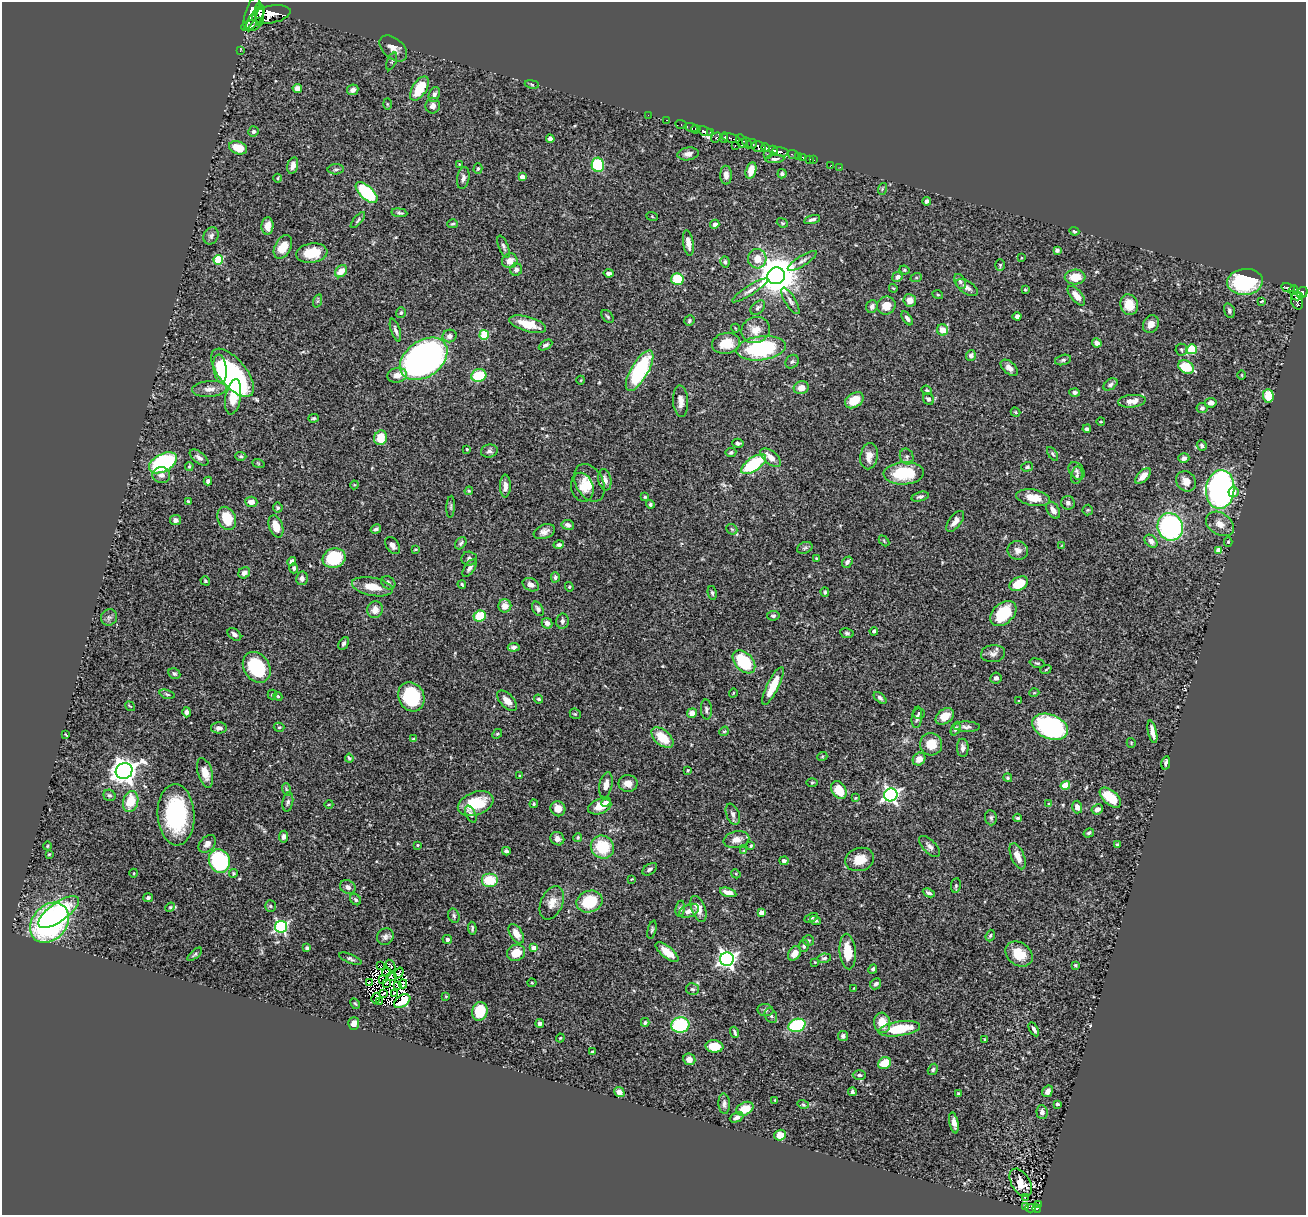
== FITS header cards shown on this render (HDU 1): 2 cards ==
NAXIS1  =                 1304
NAXIS2  =                 1213

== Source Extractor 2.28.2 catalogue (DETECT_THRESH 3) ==
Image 1304 x 1213 px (HDU 1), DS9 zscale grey, 1 PNG px = 1 image px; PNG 1308 x 1217 px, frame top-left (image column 1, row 1213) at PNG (2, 2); each listed source drawn as its Kron ellipse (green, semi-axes under 4 px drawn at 4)
Background 0.819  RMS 0.023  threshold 0.0701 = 3 sigma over >= 5 px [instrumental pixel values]
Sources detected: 469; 5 with non-positive FLUX_AUTO (blend fragments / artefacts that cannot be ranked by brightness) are neither listed nor drawn; the other 464 listed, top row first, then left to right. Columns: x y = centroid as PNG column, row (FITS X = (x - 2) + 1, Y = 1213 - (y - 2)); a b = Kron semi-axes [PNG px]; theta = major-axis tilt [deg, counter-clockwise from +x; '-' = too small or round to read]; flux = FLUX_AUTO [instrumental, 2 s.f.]
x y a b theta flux
251 12 18 5 70 2600
259 13 10 4 -88 1400
271 14 19 8 11 3300
255 18 14 5 54 1800
260 22 4 3 - 240
251 26 10 5 10 390
393 48 16 10 -41 12
240 51 3 2 - 5
392 61 9 4 67 2.6
532 84 7 3 -9 2.3
297 88 4 4 - 9
419 88 13 7 58 49
353 90 6 5 - 7.3
434 94 8 5 70 5.6
387 104 6 4 -88 1.9
433 106 8 7 - 7.8
648 115 2 2 - 10
667 120 3 2 - 12
681 125 6 3 -21 39
691 128 7 3 -17 350
696 129 4 3 - 690
253 131 5 5 - 3.6
705 131 8 4 -21 590
711 132 3 2 - 200
716 138 5 3 - 180
724 138 5 4 - 200
731 138 9 3 -14 240
550 139 4 4 - 8.3
742 141 7 5 -62 170
747 143 6 3 -62 140
752 144 5 4 - 130
735 146 3 2 - 93
758 147 7 5 -12 830
238 148 9 6 -19 26
765 148 4 3 - 360
773 150 4 3 - 420
781 152 8 4 -12 410
688 154 11 6 7 7.8
767 154 3 2 - 68
793 155 6 3 -26 71
798 156 2 2 - 14
803 157 3 2 - 11
775 159 9 4 3 4.5
809 159 3 2 - 22
814 160 2 2 - 7.2
459 164 3 2 - 1
293 165 8 5 76 8
598 165 7 6 - 96
831 165 3 2 - 5.1
840 167 2 2 - 5.1
478 168 5 4 - 2.5
336 169 8 5 3 3.4
751 170 9 5 75 21
782 174 4 4 - 3.4
726 175 9 6 -89 9.4
522 177 4 4 - 13
278 178 4 3 - 1.3
463 178 11 6 79 6.2
882 189 6 3 72 1.8
367 193 14 6 -43 110
927 201 4 4 - 4.5
399 213 8 3 -7 2.8
652 216 6 3 -21 1.7
812 219 8 4 15 5.2
358 220 10 4 50 3.2
782 223 6 4 -21 2.1
452 224 5 3 - 2.3
715 224 5 4 - 5.1
267 226 9 6 86 13
1074 231 5 4 - 2.5
211 236 9 7 61 5.7
688 243 13 5 -81 12
283 247 12 8 61 24
504 247 11 5 -69 4.3
1057 250 4 4 - 4.3
312 253 16 9 8 40
1021 258 3 2 - 1.2
757 259 10 9 - 21
218 260 5 4 - 72
510 261 8 7 - 14
802 261 17 5 32 6.6
725 262 5 4 - 2.9
1000 265 6 4 90 2.1
516 270 6 6 - 5.8
905 270 5 3 - 1.9
341 271 7 5 43 19
609 273 5 4 - 5.9
776 276 9 8 - 4600
897 277 5 4 - 7
1075 277 10 7 4 26
916 278 6 4 18 2.2
677 279 6 6 - 49
960 281 8 5 -62 4.1
1245 282 18 13 4 130
893 288 4 3 - 1.5
967 288 12 6 -33 7.9
1288 288 7 3 -14 180
750 290 21 5 32 8.7
1025 290 4 3 - 1.5
1294 290 5 3 - 96
1302 293 6 5 - 420
938 295 5 3 - 1.4
1076 296 12 5 -50 14
1297 296 5 3 - 390
910 300 6 6 - 15
317 301 7 4 71 2.3
790 301 15 5 -59 6
1297 301 9 6 -75 380
1261 302 3 3 - 3
1129 305 10 8 -71 27
872 306 6 5 - 5.2
886 306 9 8 - 18
758 308 8 5 42 3.7
1229 311 8 5 -75 4.1
401 313 5 5 - 3.2
608 316 7 5 -50 2.8
1017 316 4 4 - 7.9
907 318 8 4 -55 5.1
689 321 5 5 - 2.8
528 324 19 7 -16 35
1151 324 9 7 59 13
735 328 4 3 - 1.1
395 330 12 4 -72 5.7
756 330 14 13 - 20
943 330 6 5 - 18
484 335 5 5 - 69
449 336 7 6 - 6.9
726 343 14 10 12 33
1097 343 5 4 - 9.3
545 345 7 4 30 4.3
761 348 25 12 7 170
1192 349 5 5 - 85
1181 350 6 5 - 2.7
971 355 5 5 - 6
424 359 26 18 36 660
1063 360 8 5 15 3.2
792 362 7 6 - 3.3
1186 367 8 6 -27 44
1009 368 10 6 -41 7.8
220 369 14 6 -83 30
640 371 23 8 60 160
233 373 29 13 -50 250
397 375 10 7 9 13
1242 375 5 3 - 1.2
479 376 8 6 18 56
581 380 4 3 - 1.3
1110 384 8 5 35 4.5
801 388 7 6 - 14
209 389 17 8 4 11
927 390 5 4 - 2
1075 392 5 4 - 4.6
1268 396 7 5 -88 36
233 397 18 7 80 55
928 399 6 5 - 4.3
854 400 10 7 32 32
681 401 16 7 -87 11
1132 401 14 6 6 15
1211 403 6 4 11 7.4
1202 408 5 5 - 3.8
1016 412 5 4 - 1.6
314 418 5 3 - 2.1
1101 422 4 3 - 1.3
1087 429 4 3 - 3.5
381 438 7 6 - 31
738 443 5 4 - 3.9
1202 445 5 4 - 3.4
467 449 3 2 - 1.4
489 451 8 6 10 5.5
731 452 5 4 - 2.9
1052 454 8 4 -56 2.7
241 456 6 4 -3 2.4
869 456 13 8 79 15
907 456 8 6 -69 4.4
771 457 12 6 -40 15
199 458 11 5 -38 5.5
1184 458 5 4 - 6.5
163 463 15 9 27 160
258 463 6 4 -19 1.7
754 464 14 6 35 99
189 466 4 3 - 1.5
1027 467 6 4 19 2.7
1077 471 10 7 -54 5
904 473 20 11 3 72
161 475 9 8 - 6.7
1077 475 9 5 79 4
1143 476 10 5 46 12
605 480 11 6 -78 8.7
208 481 4 4 - 5.3
1186 481 11 9 -52 14
589 483 20 13 -62 21
354 485 4 4 - 1.5
505 486 11 5 89 9.2
582 487 14 11 -74 17
1220 489 19 14 83 500
469 491 4 4 - 1.6
1233 492 5 5 - 13
645 497 4 4 - 2
920 497 9 4 14 4.3
1033 498 17 8 -11 23
188 501 4 3 - 1.7
251 502 6 5 - 12
1068 503 7 6 - 4.9
650 504 4 4 - 2.8
451 507 11 3 86 2.7
278 508 5 5 - 2.6
1053 510 9 6 -58 9.1
1088 510 5 5 - 2.2
227 518 12 9 -66 37
175 520 5 5 - 5.6
955 521 12 6 52 9.3
1220 524 15 11 -33 15
568 525 6 5 - 6.8
276 526 11 6 -71 22
1170 527 14 12 -71 260
376 529 5 3 - 3.2
732 529 6 4 -42 2.1
544 532 11 7 22 8.1
884 541 6 4 -47 1.6
1151 541 7 5 -45 8.4
1228 542 5 4 - 2
461 543 7 5 54 3.2
392 545 9 6 -56 6.6
559 545 5 4 - 4.7
1061 546 4 2 - 1.1
805 548 8 5 22 3.4
416 549 3 2 - 1.6
1018 550 10 9 - 9.7
1218 550 4 4 - 17
334 558 11 9 19 86
816 558 4 3 - 1.2
469 559 7 7 - 4.3
292 562 5 4 - 7.3
847 562 6 4 51 4.5
294 568 5 4 - 3.3
470 568 10 5 55 5.3
244 573 6 5 - 6.1
555 577 5 4 - 3.3
302 578 7 5 77 5.8
205 581 5 4 - 2.2
388 583 7 6 - 5.1
462 584 4 3 - 1.9
1019 584 10 6 27 43
531 585 8 6 -26 8
372 587 21 9 -11 27
569 587 5 4 - 1.8
825 592 5 4 - 2.3
712 593 7 4 -80 3.2
505 606 6 6 - 15
538 609 8 5 -60 3.8
375 610 8 7 - 12
1003 613 15 10 42 67
480 616 6 5 - 46
773 616 6 5 - 3.1
109 617 8 8 - 5
562 621 7 6 - 4.6
547 623 5 5 - 8.4
874 631 4 4 - 2.9
847 633 7 5 -11 2.9
234 634 8 5 -40 6.8
344 643 7 4 62 3.4
514 647 6 4 7 4.9
993 654 12 8 6 7.8
744 662 13 8 -46 85
1037 663 7 4 -15 2.7
257 667 16 12 -56 110
1046 669 6 3 21 1.8
174 674 6 5 - 3.4
996 678 6 5 - 4.9
773 686 21 6 64 34
733 693 5 3 - 1.4
1034 693 5 3 - 1.5
167 694 7 3 -18 2.2
272 695 5 4 - 1.8
278 696 4 4 - 2.2
411 697 15 12 -62 110
880 698 7 4 -42 4.3
539 699 5 3 - 2
507 701 12 6 -46 13
1019 701 3 2 - 1.6
130 706 5 3 - 1.4
706 709 10 5 -87 4.3
187 712 5 4 - 4.7
692 713 5 4 - 12
919 713 6 5 - 2.6
575 714 6 5 - 1.9
945 716 10 7 38 18
917 717 11 5 83 5.6
279 727 5 4 - 2.1
967 727 13 5 -2 5.8
1050 727 18 12 -21 270
219 728 8 5 0 6.5
955 729 7 4 66 3.5
724 731 5 4 - 1.9
1152 732 11 4 -77 9.5
497 734 5 4 - 2
66 735 3 2 - 1.2
662 738 13 7 -41 36
413 739 4 3 - 1.8
1131 743 5 4 - 1.6
931 744 11 11 - 26
963 748 9 6 -89 5.8
822 757 5 3 - 1.4
349 758 4 3 - 2.4
919 759 7 6 - 14
1166 763 7 3 78 4.2
688 770 3 2 - 1.3
124 771 8 7 - 1700
205 773 15 7 -74 19
520 776 3 3 - 1.7
1008 778 4 4 - 2.3
812 782 6 4 1 1.8
628 783 9 8 - 13
606 785 13 6 79 12
1065 785 5 4 - 34
286 789 6 4 -72 2.2
839 790 9 7 -59 31
109 795 6 5 - 3
891 795 7 6 - 500
855 798 4 4 - 1.3
1110 798 13 7 -41 34
131 802 11 7 75 36
288 802 10 5 80 4.1
606 802 5 4 - 3.7
1049 803 4 2 - 1.2
329 804 4 3 - 1.2
476 804 18 11 19 55
534 804 4 3 - 2.2
600 807 12 7 18 19
1077 807 6 5 - 7.9
558 809 8 7 - 15
1097 809 6 5 - 7.1
471 814 9 4 -66 2.7
733 814 11 6 -68 5.2
176 815 31 18 -87 160
991 818 7 6 - 3.3
1018 818 4 3 - 2.4
1089 833 5 4 - 2.5
283 837 6 4 82 5.1
578 838 4 4 - 2.2
557 839 7 6 - 7.2
736 840 13 8 11 11
207 844 10 7 47 7.7
418 845 3 2 - 1.4
1118 845 3 3 - 4
47 846 4 3 - 1.4
751 846 4 3 - 1.9
930 846 13 6 -46 6.4
602 847 12 11 - 55
506 851 4 3 - 4.5
744 851 4 4 - 1.5
49 854 3 2 - 1.4
1018 856 14 6 -67 14
860 859 15 11 17 22
219 861 12 10 -65 160
784 861 4 4 - 2.8
650 869 8 5 35 4.2
134 873 4 3 - 1.4
233 873 4 4 - 1.7
736 874 5 3 - 1.5
632 879 4 3 - 1.3
489 880 8 7 - 40
956 886 7 4 83 2.6
348 887 8 6 -28 7
728 892 8 4 -16 11
929 893 6 4 -25 3.9
148 898 5 4 - 2.9
356 900 6 5 - 3.3
589 901 13 10 20 65
552 903 17 11 67 17
270 906 6 5 - 2.4
170 907 5 4 - 1.9
680 909 8 4 82 3.9
698 909 13 7 -69 14
689 911 10 6 24 9.1
59 912 24 9 35 74
761 912 4 4 - 17
454 916 7 5 -74 3.2
811 918 7 4 25 2.8
815 920 6 4 -15 3.3
49 923 22 17 49 370
281 927 6 6 - 240
472 928 6 3 -87 2.8
652 930 9 4 77 2.9
516 934 11 6 -58 15
990 936 6 4 70 2.6
385 937 9 8 - 5.9
447 939 5 4 - 4.9
808 940 6 5 - 2.5
804 946 6 5 - 3.2
307 948 4 4 - 4.1
534 948 4 4 - 21
848 951 18 8 -85 37
667 952 14 5 -39 20
516 953 9 8 - 27
794 953 8 6 56 14
195 954 9 3 40 2.4
1019 954 14 11 -37 29
824 958 7 4 9 3.7
350 959 12 4 -22 3.8
727 959 7 7 - 640
815 962 4 4 - 1.4
381 965 2 2 - 1.2
1075 965 4 3 - 1.6
391 966 6 2 -61 1.9
873 969 5 3 - 2.8
387 972 5 2 - 1.3
399 973 6 2 54 0.94
391 977 5 2 - 1.9
383 979 2 2 - 0.67
369 982 2 2 - 1.7
386 983 3 2 - 0.95
532 983 4 4 - 1.8
403 984 4 3 - 0.73
876 984 6 5 - 5.3
397 985 3 2 - 1.1
854 988 3 3 - 1.3
693 989 6 5 - 3.5
383 994 4 2 - 0.76
394 994 4 2 - 1.7
446 996 4 3 - 1.4
376 998 5 2 - 2.4
380 1001 3 3 - 1.8
402 1001 9 5 33 22
355 1004 6 3 -60 1.8
765 1010 8 6 -8 4.1
480 1011 9 7 73 57
771 1016 8 6 -58 3.8
645 1022 4 4 - 2.4
354 1023 6 5 - 10
540 1023 4 4 - 5.3
882 1023 10 8 -84 23
680 1025 9 8 - 100
797 1025 9 6 18 110
899 1029 21 7 9 58
1034 1029 7 3 -60 4.4
735 1032 6 2 -69 3.2
843 1036 5 5 - 4
560 1038 4 3 - 1.6
985 1040 3 3 - 1.5
714 1046 9 6 -5 33
592 1052 3 3 - 1.7
689 1059 6 5 - 8.7
885 1063 7 5 28 32
933 1069 6 4 58 2.7
859 1075 7 4 -1 3.2
1048 1091 6 5 - 6.6
619 1092 5 5 - 10
852 1092 4 4 - 3.3
958 1094 4 3 - 2.8
775 1100 4 3 - 1.5
724 1104 10 5 -86 5.1
803 1104 6 4 -16 2.2
1057 1104 4 3 - 2.6
745 1109 9 6 28 32
1042 1112 7 5 -87 6.3
736 1117 7 4 25 5.9
954 1123 10 4 -79 7.9
780 1135 5 5 - 18
1021 1183 15 9 -58 22
1025 1197 4 2 - 3.2
1039 1204 3 3 - 16
1026 1207 3 2 - 4
1031 1208 5 3 - 45
1037 1209 4 4 - 70
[5 non-positive-flux detections neither listed nor drawn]